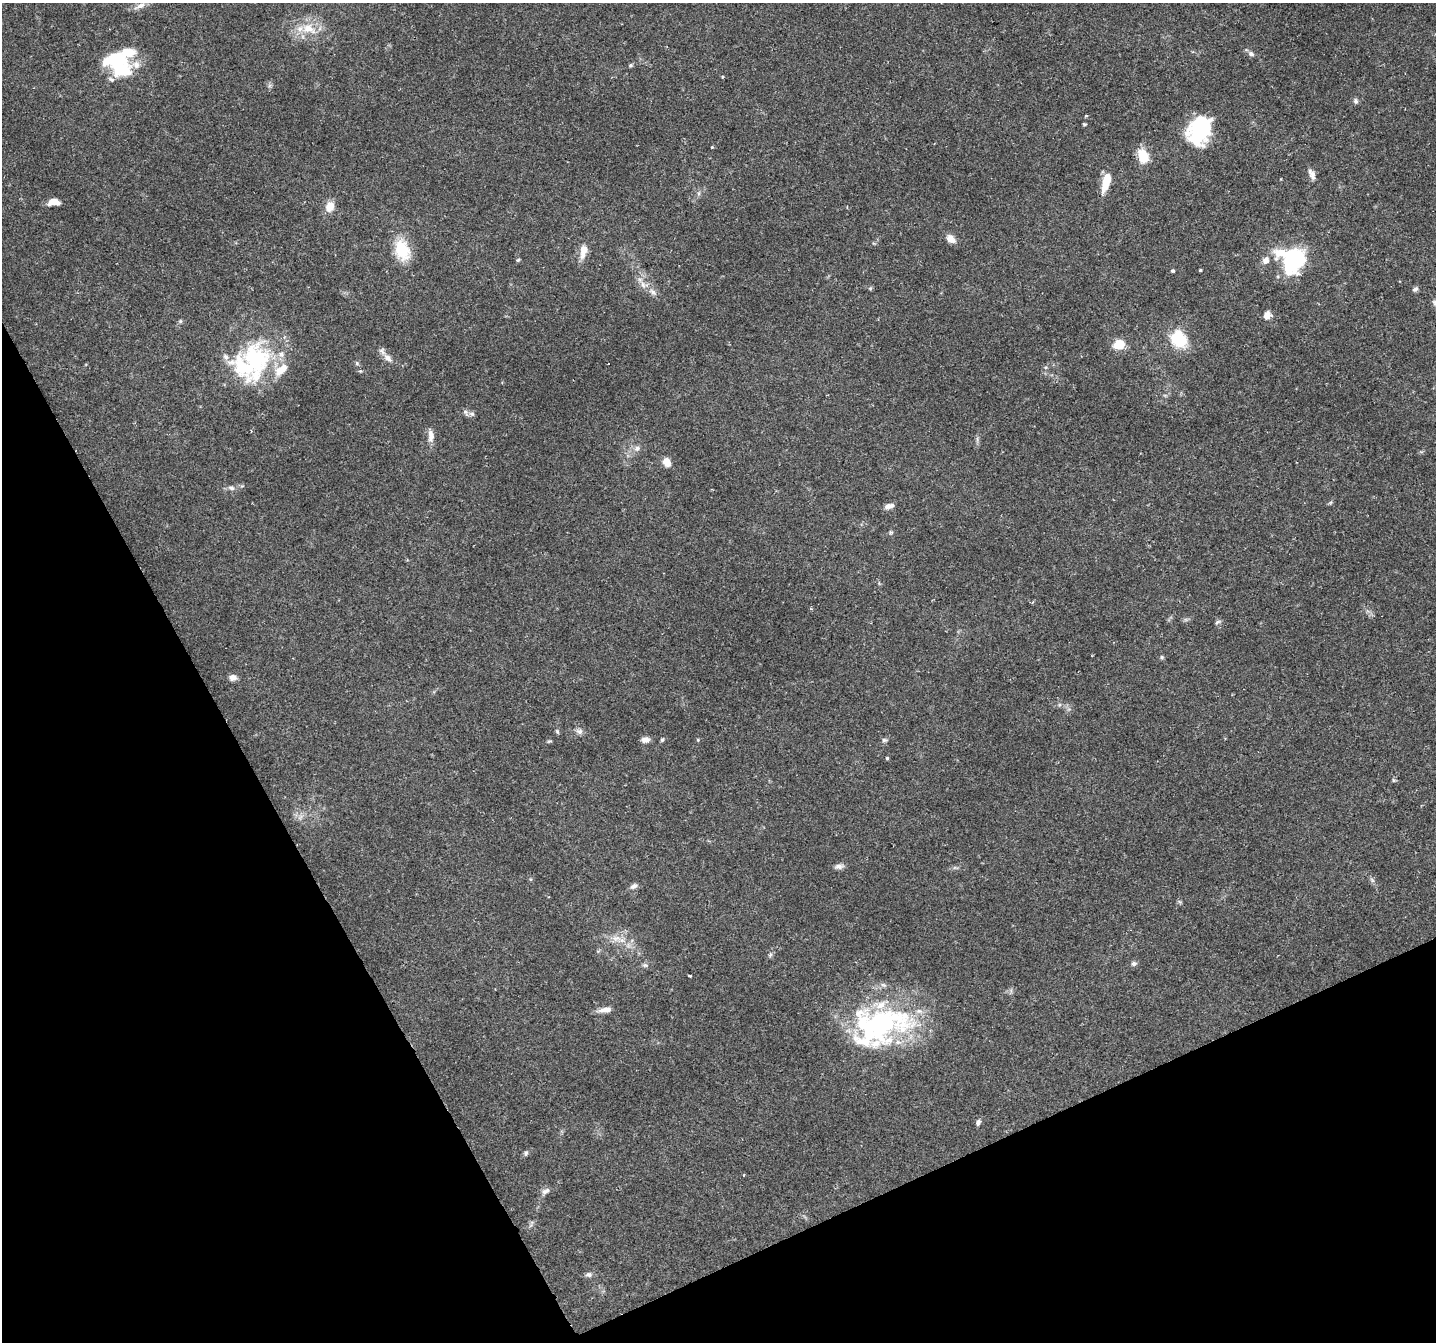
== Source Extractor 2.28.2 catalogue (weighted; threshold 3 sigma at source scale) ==
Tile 14 of 4 x 4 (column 2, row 4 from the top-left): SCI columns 1437-2870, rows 159-1498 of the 5738 x 5615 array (HDU 1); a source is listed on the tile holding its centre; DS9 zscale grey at full resolution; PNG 1438 x 1344 px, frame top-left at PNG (2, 3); no overlay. Shown black and unused: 24% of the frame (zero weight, under 2 of 3 exposures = <1% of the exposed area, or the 3 px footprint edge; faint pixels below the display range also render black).
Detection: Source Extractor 2.28.2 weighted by HDU 2 'WHT'; one run over the whole footprint, this tile lists its part. Background 0.0816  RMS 0.005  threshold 0.0225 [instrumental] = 3 sigma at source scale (4.5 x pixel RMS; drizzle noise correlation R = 1.50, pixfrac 1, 0.0396/0.0396 arcsec/px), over >= 5 px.
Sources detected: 81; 1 too faint to see at this stretch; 2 inside a brighter object's white glare — not listed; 9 inside a brighter listed object's ellipse — not listed separately; the other 69 listed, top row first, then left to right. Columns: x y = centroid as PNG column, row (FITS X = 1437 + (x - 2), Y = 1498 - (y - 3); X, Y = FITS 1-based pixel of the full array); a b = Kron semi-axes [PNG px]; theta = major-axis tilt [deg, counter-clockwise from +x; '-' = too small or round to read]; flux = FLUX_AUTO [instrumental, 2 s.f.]
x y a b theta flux
140 6 17 7 24 3
309 29 22 14 -23 12
1251 54 8 6 -28 1.5
118 65 32 25 -37 30
631 65 6 5 - 0.82
722 77 4 3 - 0.51
1356 101 8 6 -86 1.3
1086 116 3 3 - 0.87
1084 124 4 3 - 0.6
1199 130 34 24 64 37
712 147 3 3 - 0.51
1143 156 12 8 -74 15
1312 175 14 7 -81 2.8
1107 179 13 8 77 8.7
699 193 7 4 72 0.95
54 202 12 6 1 5.2
330 206 12 9 63 6.2
950 239 11 8 -42 3.9
402 250 23 15 -73 19
584 250 16 8 78 6.7
1281 253 20 12 8 9.9
1293 259 15 11 65 99
518 260 5 4 - 0.72
1200 270 3 3 - 1.4
1172 271 4 4 - 0.83
643 285 11 9 -51 3.6
1415 289 8 6 36 1.2
653 292 13 7 -36 2.7
1267 315 9 8 - 3.4
180 321 6 5 - 0.79
1179 339 11 9 -58 38
1119 344 10 8 24 11
388 358 16 8 -44 3.7
255 360 55 36 86 61
357 363 6 5 - 0.86
466 412 11 5 -59 1.4
431 436 17 7 -88 3.9
637 448 10 7 45 2.3
667 462 11 9 -64 4.2
231 488 9 7 -15 1.9
889 506 11 6 14 2.7
891 532 6 6 - 0.79
1218 622 8 4 25 0.98
1162 657 6 5 - 0.77
233 677 8 6 -1 3.5
557 731 7 4 -63 0.8
579 731 10 7 -18 2
645 740 10 7 -1 2.5
662 740 5 4 - 0.74
884 740 7 5 -2 1
549 741 6 4 23 0.64
887 758 4 4 - 0.64
1394 780 5 5 - 0.69
839 866 12 6 5 2.1
1372 880 8 4 -46 1.1
634 886 10 6 26 2
1180 902 6 5 - 0.76
616 938 13 8 17 4.3
770 955 8 5 63 1.1
1134 963 7 6 - 1.5
645 965 8 6 0 1.2
690 976 3 3 - 0.7
605 1010 16 6 9 3.8
880 1026 73 45 16 110
978 1122 7 5 64 1.6
526 1153 7 5 86 1
744 1175 3 3 - 0.45
545 1191 13 7 32 2.3
589 1274 9 7 -4 1.6